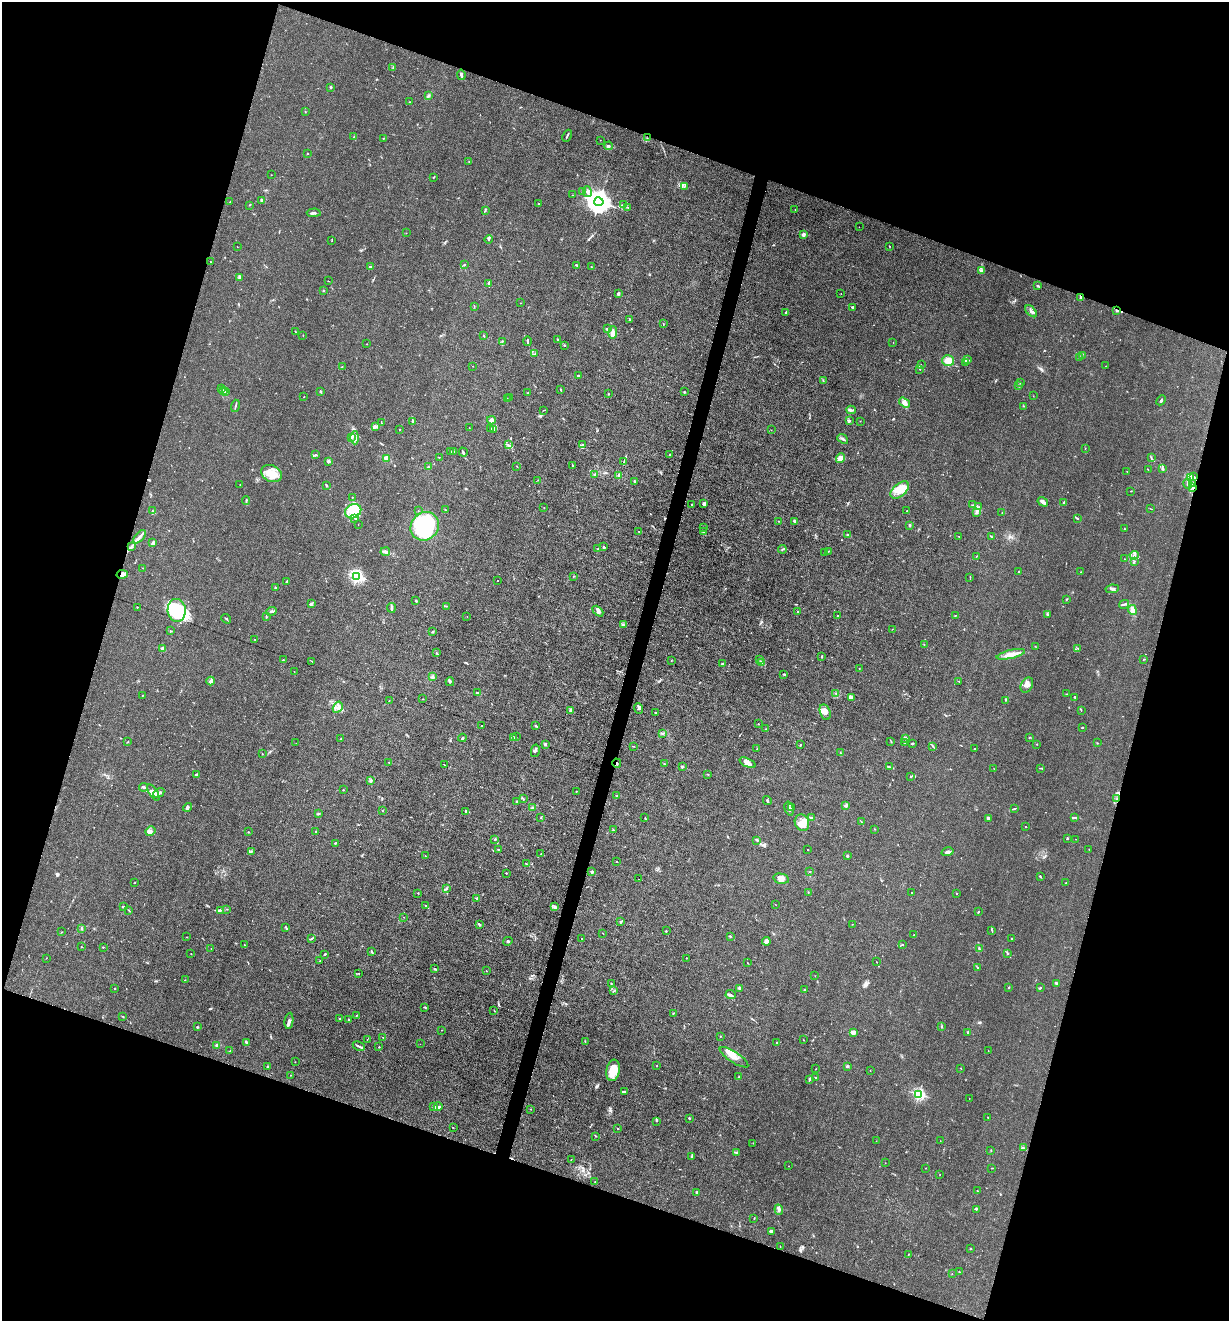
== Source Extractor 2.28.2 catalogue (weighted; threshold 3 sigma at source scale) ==
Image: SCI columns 131-5036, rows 1-5273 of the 5293 x 5273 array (HDU 1 of 3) = the unmasked area's bounding box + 8 px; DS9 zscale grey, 4 x 4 block average (1 PNG px = mean of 4 x 4 image px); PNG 1231 x 1323 px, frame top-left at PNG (2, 2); each listed source drawn as its Kron ellipse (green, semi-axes under 4 px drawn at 4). Shown black and unused: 37% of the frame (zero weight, under 3 of 4 exposures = <1% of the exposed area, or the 3 px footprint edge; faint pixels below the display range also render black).
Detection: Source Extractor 2.28.2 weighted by HDU 2 'WHT'. Background 0.0242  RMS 0.003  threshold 0.0133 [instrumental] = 3 sigma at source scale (4.5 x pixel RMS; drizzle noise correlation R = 1.50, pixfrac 1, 0.05/0.05 arcsec/px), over >= 5 px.
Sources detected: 654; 7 inside a brighter object's white glare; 7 cosmic-ray / hot-pixel residue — neither listed nor drawn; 37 coinciding with a brighter row at this scale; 42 inside a brighter listed object's ellipse — not listed separately; of the other 561, all 500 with FLUX_AUTO >= 0.404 (the completeness limit of this list) listed and drawn (61 fainter detections not listed), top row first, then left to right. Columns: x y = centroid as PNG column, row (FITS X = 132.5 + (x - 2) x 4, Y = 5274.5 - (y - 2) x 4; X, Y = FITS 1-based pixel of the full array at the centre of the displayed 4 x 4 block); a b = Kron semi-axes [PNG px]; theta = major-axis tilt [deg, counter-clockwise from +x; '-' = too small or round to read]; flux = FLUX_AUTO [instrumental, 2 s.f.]
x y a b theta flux
393 67 2 2 - 1.3
461 75 5 2 - 5.9
331 87 3 3 - 1.9
428 96 3 2 - 2.4
409 102 3 2 - 1.1
305 111 2 2 - 0.82
567 136 6 2 65 2.3
354 137 2 2 - 0.94
383 138 2 2 - 0.68
647 138 2 2 - 0.73
600 140 2 2 - 0.46
609 146 4 3 - 2.7
308 153 2 2 - 0.63
469 161 2 2 - 0.55
271 175 2 2 - 0.49
433 177 2 2 - 1.5
685 186 2 2 - 0.7
582 191 2 2 - 0.99
587 192 5 2 - 3.4
572 195 2 2 - 0.45
262 200 3 2 - 2.7
230 202 2 2 - 0.56
599 202 5 4 - 2400
539 204 2 2 - 0.85
249 205 2 2 - 0.8
623 205 4 3 - 3.6
628 207 2 2 - 0.97
795 209 2 2 - 0.67
485 211 3 2 - 0.87
314 213 7 2 1 3.8
859 227 2 2 - 0.56
406 233 2 2 - 0.62
803 234 3 2 - 7.9
489 239 4 2 - 2.3
332 241 2 2 - 0.59
889 246 2 2 - 0.65
237 247 2 2 - 0.46
210 262 2 2 - 0.67
464 265 3 2 - 1.2
577 265 3 2 - 2.3
591 266 2 2 - 0.72
370 267 2 2 - 2.3
981 271 4 3 - 3.7
239 278 2 2 - 1.5
328 281 2 2 - 0.51
489 283 3 2 - 1.2
1037 286 3 2 - 1.9
323 291 2 2 - 0.87
841 293 2 2 - 0.43
618 294 3 2 - 5.2
1081 297 2 2 - 3.6
520 303 2 2 - 0.53
474 306 2 2 - 0.63
852 307 2 2 - 2.2
1031 311 7 3 -47 5.4
1117 311 4 2 - 2.6
786 313 4 2 - 2.5
629 319 3 2 - 1
663 324 2 2 - 0.8
608 329 3 2 - 7.1
295 332 2 2 - 0.7
613 333 6 4 87 7.2
303 335 2 2 - 0.71
484 335 3 2 - 0.99
558 340 3 2 - 1.9
502 341 2 2 - 1.3
528 341 5 2 - 1.6
893 343 2 2 - 0.43
367 344 2 2 - 0.59
564 346 2 2 - 0.55
535 354 3 2 - 1.5
1082 355 3 2 - 1
1080 358 2 2 - 0.53
968 360 3 3 - 2.2
948 361 6 5 - 16
965 363 4 2 - 1.9
921 365 2 2 - 0.8
473 366 2 2 - 0.74
1106 366 2 2 - 0.55
342 367 2 2 - 0.7
920 369 2 2 - 0.8
578 376 3 2 - 0.77
823 380 3 2 - 1.2
1021 383 2 2 - 0.9
1019 385 3 2 - 1
222 388 3 2 - 1.6
223 390 2 2 - 0.71
561 390 3 2 - 1.2
320 391 2 2 - 2.3
225 392 3 2 - 2.9
684 392 3 2 - 1.1
528 393 2 2 - 0.6
608 394 2 2 - 0.69
1033 396 2 2 - 0.43
304 397 2 2 - 0.6
509 398 2 2 - 0.67
507 399 2 2 - 0.75
1161 400 5 2 - 2.3
904 402 6 4 -34 5.5
235 406 6 2 74 2.4
1023 406 2 2 - 0.67
544 410 2 2 - 0.74
851 410 4 2 - 3.3
491 420 4 3 - 4.4
849 421 3 2 - 2.6
860 421 2 2 - 0.44
413 422 3 2 - 3.5
381 423 2 2 - 1
375 426 3 2 - 3.9
469 428 2 2 - 0.51
491 429 3 2 - 1.5
399 430 2 2 - 0.72
494 430 3 2 - 2
771 430 2 2 - 0.81
351 438 3 2 - 2.2
355 438 6 3 -90 4.9
843 439 6 3 -41 3.3
509 445 3 2 - 2.2
583 445 3 2 - 2.6
1085 448 2 2 - 0.63
451 452 2 2 - 0.48
454 452 2 2 - 0.73
463 452 5 2 - 2.5
670 454 2 2 - 0.82
315 455 4 2 - 2.7
439 457 2 2 - 0.62
386 458 2 2 - 62
840 458 5 4 - 11
1151 458 2 2 - 0.56
624 461 2 2 - 0.77
329 462 4 2 - 2.3
573 465 3 2 - 1
517 466 2 2 - 0.53
428 467 2 2 - 1
1148 469 2 2 - 0.42
1162 469 2 2 - 1.1
1127 471 2 2 - 0.94
271 474 11 8 -27 22
595 474 2 2 - 0.92
619 475 3 2 - 1.8
1191 477 3 2 - 3.1
1194 477 3 2 - 1.8
538 480 2 2 - 0.66
634 482 4 2 - 1.6
1192 483 3 2 - 2.2
1187 484 5 2 - 3.3
240 485 2 2 - 0.53
326 485 3 2 - 2.6
1193 487 3 2 - 2.8
900 490 11 6 40 19
1131 491 2 2 - 0.4
352 497 2 2 - 0.66
246 500 4 2 - 2
1043 502 5 2 - 7.4
1064 502 3 2 - 1.2
692 504 2 2 - 1.1
704 504 4 2 - 3.1
973 505 2 2 - 0.87
979 507 2 2 - 0.91
544 508 2 2 - 0.6
1151 509 2 2 - 0.44
445 510 2 2 - 1.2
152 511 2 2 - 1.6
353 511 8 7 - 24
418 511 2 2 - 0.5
907 511 2 2 - 1.7
976 513 3 2 - 1.9
1002 513 2 2 - 0.95
354 518 3 2 - 1.4
1077 518 3 2 - 1.8
778 521 2 2 - 0.57
794 521 4 2 - 2
358 525 2 2 - 0.98
910 525 2 2 - 6.2
425 526 15 13 43 170
703 528 2 2 - 0.66
1125 529 2 2 - 0.78
639 531 2 2 - 0.72
703 532 3 2 - 1.7
848 535 4 2 - 2.3
959 536 2 2 - 0.47
139 537 8 3 48 7
992 537 2 2 - 0.7
153 543 3 2 - 7.8
131 547 3 2 - 1.7
604 547 2 2 - 3.5
598 549 2 2 - 1.3
782 549 4 2 - 2
829 551 2 2 - 0.63
385 552 5 3 - 4.1
824 552 2 2 - 0.62
1134 555 4 3 - 5
976 556 2 2 - 0.59
1124 559 2 2 - 0.58
1134 561 2 2 - 1
143 568 2 2 - 0.43
1019 572 2 2 - 1.5
1081 572 2 2 - 0.41
122 574 6 4 10 8.1
357 576 2 2 - 340
574 576 2 2 - 0.79
970 577 2 2 - 0.63
287 581 3 2 - 2.1
497 581 2 2 - 0.51
275 587 2 2 - 2
1112 589 7 2 9 3.4
1067 599 2 2 - 1.2
416 601 2 2 - 2.4
311 604 3 2 - 1.6
1124 604 5 2 - 3.1
446 606 3 2 - 0.73
137 607 2 2 - 1.9
391 608 5 3 - 2.9
177 610 11 9 -84 48
1132 610 5 3 - 8.8
271 611 6 2 24 4
598 611 6 3 -46 5.1
797 612 2 2 - 0.84
838 615 2 2 - 1.2
955 615 2 2 - 0.9
1047 615 3 2 - 1.7
467 616 2 2 - 0.45
266 617 4 2 - 1.7
226 619 5 2 - 1.8
623 624 2 2 - 0.97
892 629 3 2 - 0.48
170 631 2 2 - 1.2
432 632 2 2 - 2.7
255 639 2 2 - 0.49
924 644 2 2 - 0.56
1035 646 2 2 - 0.62
1078 648 2 2 - 0.6
163 649 2 2 - 25
436 653 3 2 - 1.6
1011 654 14 4 13 13
822 656 3 2 - 1.2
760 659 2 2 - 0.59
1144 659 2 2 - 0.83
283 660 2 2 - 0.7
671 660 2 2 - 0.43
312 661 2 2 - 0.48
761 662 4 2 - 2.4
722 663 2 2 - 1.5
859 668 2 2 - 0.6
294 672 2 2 - 0.57
784 674 2 2 - 1.8
432 677 4 3 - 2.5
211 681 4 4 - 5.1
959 681 2 2 - 0.93
450 682 4 2 - 1.5
1027 685 8 5 60 8.2
477 693 3 2 - 1.9
836 693 2 2 - 0.84
1067 694 2 2 - 0.93
142 696 3 2 - 0.66
1075 697 2 2 - 2.2
852 698 4 3 - 7.2
423 699 2 2 - 0.41
389 700 2 2 - 0.6
1006 700 2 2 - 0.69
338 707 6 4 58 8
639 708 5 3 - 3
570 710 4 2 - 4
1081 710 2 2 - 0.41
825 712 8 5 -74 13
655 713 3 2 - 0.89
758 724 2 2 - 0.53
482 726 2 2 - 1.3
535 726 2 2 - 0.93
1082 727 2 2 - 1.4
766 729 2 2 - 0.52
663 734 3 2 - 1.5
516 737 2 2 - 0.65
1029 737 3 2 - 1.1
462 738 4 2 - 2.4
513 738 2 2 - 0.88
341 739 2 2 - 1.7
906 739 2 2 - 1.1
891 741 2 2 - 0.79
128 742 2 2 - 0.76
296 743 2 2 - 0.51
905 743 3 2 - 1.2
912 743 2 2 - 1.2
1097 743 2 2 - 0.82
1037 744 2 2 - 0.61
545 745 3 2 - 1.3
800 745 2 2 - 2.7
634 746 2 2 - 0.86
933 746 4 2 - 1.8
757 749 2 2 - 0.83
975 749 2 2 - 0.66
535 751 6 2 78 2.3
840 753 2 2 - 1
262 754 2 2 - 0.6
389 762 2 2 - 0.64
617 763 4 2 - 1.7
747 763 8 3 -24 8.1
664 764 2 2 - 0.93
445 765 2 2 - 0.57
683 766 3 2 - 1.6
889 767 4 2 - 1.8
1041 768 3 2 - 1.4
994 769 2 2 - 0.51
708 774 2 2 - 1.1
196 775 3 2 - 2.2
911 776 3 2 - 1.2
371 781 2 2 - 3.5
144 787 4 2 - 3.2
343 790 2 2 - 2.2
576 791 2 2 - 0.99
153 793 9 3 -59 9.3
159 793 6 3 30 6
617 795 2 2 - 0.55
523 799 2 2 - 1.1
1117 799 3 2 - 1.5
767 801 4 2 - 1.7
517 802 3 2 - 3.2
846 806 3 2 - 2.2
187 807 4 2 - 2.8
792 807 3 3 - 2.7
532 808 2 2 - 0.8
1015 808 3 2 - 1.5
789 809 7 3 -74 4.8
382 810 2 2 - 0.81
466 811 2 2 - 8.9
319 814 3 2 - 1.7
1074 817 3 2 - 1.5
541 818 2 2 - 0.81
645 818 2 2 - 0.63
812 818 4 2 - 2.2
988 818 2 2 - 5.5
861 822 2 2 - 1
802 823 8 7 - 16
1025 827 2 2 - 0.62
875 829 2 2 - 0.46
613 830 2 2 - 0.95
150 831 5 3 - 4.9
315 831 2 2 - 0.91
248 832 2 2 - 0.58
1067 838 2 2 - 2.2
495 839 2 2 - 4.1
1076 839 2 2 - 0.45
757 840 3 2 - 1.8
335 843 3 2 - 1.1
498 849 2 2 - 0.81
1089 849 2 2 - 0.54
807 850 2 2 - 0.7
251 851 3 2 - 1.3
948 852 6 2 15 6.2
541 854 2 2 - 0.94
425 856 2 2 - 0.47
848 856 3 2 - 2
616 861 2 2 - 0.73
527 864 3 2 - 1
810 871 3 2 - 0.7
592 872 2 2 - 7.3
506 873 2 2 - 1
1040 876 3 2 - 2.2
639 879 2 2 - 0.54
781 879 8 5 -12 9.1
135 882 2 2 - 0.67
1066 883 2 2 - 1.5
447 889 2 2 - 0.96
808 892 2 2 - 0.69
418 893 2 2 - 0.79
911 893 2 2 - 0.72
956 893 2 2 - 1
476 898 3 3 - 1.8
776 905 2 2 - 0.45
426 906 2 2 - 1.2
123 907 2 2 - 2.9
554 907 3 2 - 2.4
227 909 2 2 - 0.63
129 910 3 2 - 1.3
220 910 3 2 - 2
978 912 2 2 - 1.4
404 917 2 2 - 0.73
621 922 3 2 - 2.9
479 924 3 2 - 1.3
852 924 2 2 - 0.59
286 927 3 2 - 1.5
81 929 2 2 - 1.1
992 930 2 2 - 0.81
666 931 2 2 - 1.3
62 932 2 2 - 0.52
603 933 2 2 - 0.57
914 935 2 2 - 0.44
730 936 2 2 - 0.98
186 937 2 2 - 0.41
1011 938 2 2 - 3.2
311 939 2 2 - 0.72
582 939 2 2 - 1.4
508 941 5 2 - 2
766 941 4 3 - 5.1
244 944 2 2 - 0.43
902 944 2 2 - 1.1
82 947 2 2 - 0.78
103 947 2 2 - 1.2
979 948 3 2 - 1.4
211 949 2 2 - 0.46
371 951 2 2 - 1.9
1007 953 2 2 - 1.9
191 954 2 2 - 0.53
325 954 2 2 - 1.8
46 958 2 2 - 0.52
686 958 2 2 - 0.73
320 961 2 2 - 0.64
876 962 2 2 - 0.46
748 963 2 2 - 0.51
978 968 4 2 - 1.4
435 969 3 2 - 2.1
486 971 2 2 - 1.1
359 973 2 2 - 0.76
815 976 2 2 - 0.49
185 980 2 2 - 0.44
611 983 2 2 - 0.66
1057 984 4 2 - 3.9
1009 987 2 2 - 1.5
739 988 4 2 - 3.1
1040 988 3 2 - 1.5
114 989 2 2 - 0.93
804 989 2 2 - 0.8
614 991 2 2 - 0.81
731 995 5 3 - 3.5
425 1007 3 2 - 1.2
494 1010 2 2 - 0.61
673 1014 2 2 - 0.61
356 1016 2 2 - 0.51
123 1017 2 2 - 0.63
340 1019 2 2 - 5.2
349 1020 3 2 - 1.1
289 1021 8 3 81 4.8
942 1026 3 2 - 1.2
197 1027 3 2 - 1.4
442 1030 2 2 - 0.63
854 1032 4 3 - 5.5
968 1032 3 2 - 1.6
720 1036 2 2 - 0.58
383 1037 2 2 - 0.4
367 1039 2 2 - 0.52
803 1040 2 2 - 0.49
585 1041 2 2 - 0.84
246 1042 4 2 - 1.9
777 1043 2 2 - 1.4
420 1044 2 2 - 0.43
217 1045 3 2 - 1.4
359 1046 6 2 -27 3.1
379 1047 2 2 - 1.5
988 1050 2 2 - 0.45
230 1051 2 2 - 0.55
734 1057 16 5 -33 16
295 1062 2 2 - 0.65
657 1065 2 2 - 0.65
847 1066 4 2 - 2
267 1067 3 2 - 2.1
961 1068 2 2 - 0.54
816 1069 2 2 - 0.54
613 1070 11 6 79 29
870 1071 2 2 - 0.45
290 1075 2 2 - 0.76
739 1076 2 2 - 0.92
815 1077 2 2 - 0.68
809 1080 3 2 - 2.6
624 1091 4 2 - 2.9
919 1094 2 2 - 290
969 1098 2 2 - 0.43
433 1107 3 2 - 2.4
438 1107 4 3 - 5
531 1109 2 2 - 0.76
988 1117 2 2 - 0.76
689 1118 2 2 - 5.9
657 1121 2 2 - 0.78
453 1127 3 2 - 0.66
618 1128 2 2 - 2.1
596 1136 2 2 - 0.68
876 1141 2 2 - 0.92
940 1141 2 2 - 0.44
753 1143 2 2 - 0.53
1023 1147 3 2 - 1.4
991 1151 2 2 - 1.4
737 1152 2 2 - 1.4
692 1156 3 2 - 1.9
571 1159 2 2 - 0.53
885 1163 2 2 - 0.47
789 1166 2 2 - 0.52
926 1168 2 2 - 0.52
992 1168 2 2 - 0.57
940 1175 2 2 - 0.49
595 1182 2 2 - 0.57
977 1190 3 2 - 0.73
697 1192 2 2 - 10
976 1209 3 2 - 1.3
779 1210 5 2 - 7.1
754 1218 2 2 - 0.86
771 1231 3 3 - 5.2
780 1246 2 2 - 0.59
970 1248 2 2 - 1
908 1255 3 2 - 0.89
959 1272 2 2 - 0.82
952 1274 2 2 - 0.5
Overlapping masked pixels (flux is a lower limit): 6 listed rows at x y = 1081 297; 1117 311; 1193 487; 122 574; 617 763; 1117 799
Diffuse or blended objects may show on this block-average render without a row.